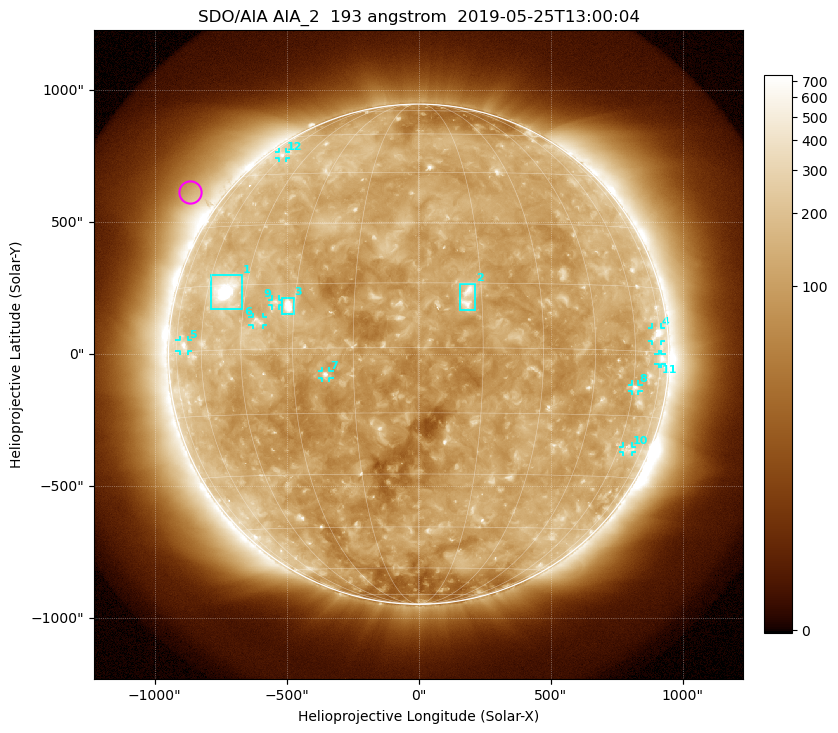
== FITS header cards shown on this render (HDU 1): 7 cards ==
TELESCOP= 'SDO/AIA'
INSTRUME= 'AIA_2'
WAVELNTH=                  193
WAVEUNIT= 'angstrom'
DATE-OBS= '2019-05-25T13:00:04.84'
CTYPE1  = 'HPLN-TAN'
CTYPE2  = 'HPLT-TAN'

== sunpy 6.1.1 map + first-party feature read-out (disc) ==
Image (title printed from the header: SDO/AIA AIA_2  193 angstrom  2019-05-25T13:00:04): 1024 x 1024 px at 2.4 arcsec/px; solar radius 947 arcsec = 395 px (full disc in frame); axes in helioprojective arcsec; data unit not stated in the header (colour bar unlabelled)
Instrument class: DISC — disc imager (sunpy class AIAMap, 193 A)
Bright regions (active regions / flare kernels): reference = the median radial profile (limb darkening/brightening removed); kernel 9 px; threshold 5 sigma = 175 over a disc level ~113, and >= 1.15x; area >= 12 px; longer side >= 9 px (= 22 arcsec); searched inside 0.97 R_sun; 12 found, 12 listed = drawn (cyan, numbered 1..; 9 of them under ~33 arcsec drawn as corner ticks so the feature stays visible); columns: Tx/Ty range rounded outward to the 5 arcsec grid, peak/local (2 s.f.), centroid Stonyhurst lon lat
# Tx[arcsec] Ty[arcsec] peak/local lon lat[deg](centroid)
1 -790..-670 170..300 22 -52 +14
2 155..215 165..270 6 +12 +12
3 -515..-470 150..215 8.5 -32 +10
4 885..920 50..100 4.8 +73 +4
5 -905..-870 10..55 4.1 -70 +1
6 -630..-590 110..140 3.4 -40 +6
7 -365..-335 -90..-65 4.7 -22 -6
8 805..835 -140..-115 3.2 +61 -8
9 -555..-530 185..210 3.1 -35 +11
10 775..810 -370..-350 2.4 +65 -23
11 910..920 -35..0 3.3 +75 -1
12 -530..-505 745..765 2.5 -61 +52
Off-limb structures (1.02-1.3 R_sun): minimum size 162 px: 7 found; the strongest spans PA ~35..70 deg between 1.02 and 1.3 R_sun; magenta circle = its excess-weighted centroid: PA ~55 deg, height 1.12 R_sun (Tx ~-865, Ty ~615 arcsec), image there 2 x the reference